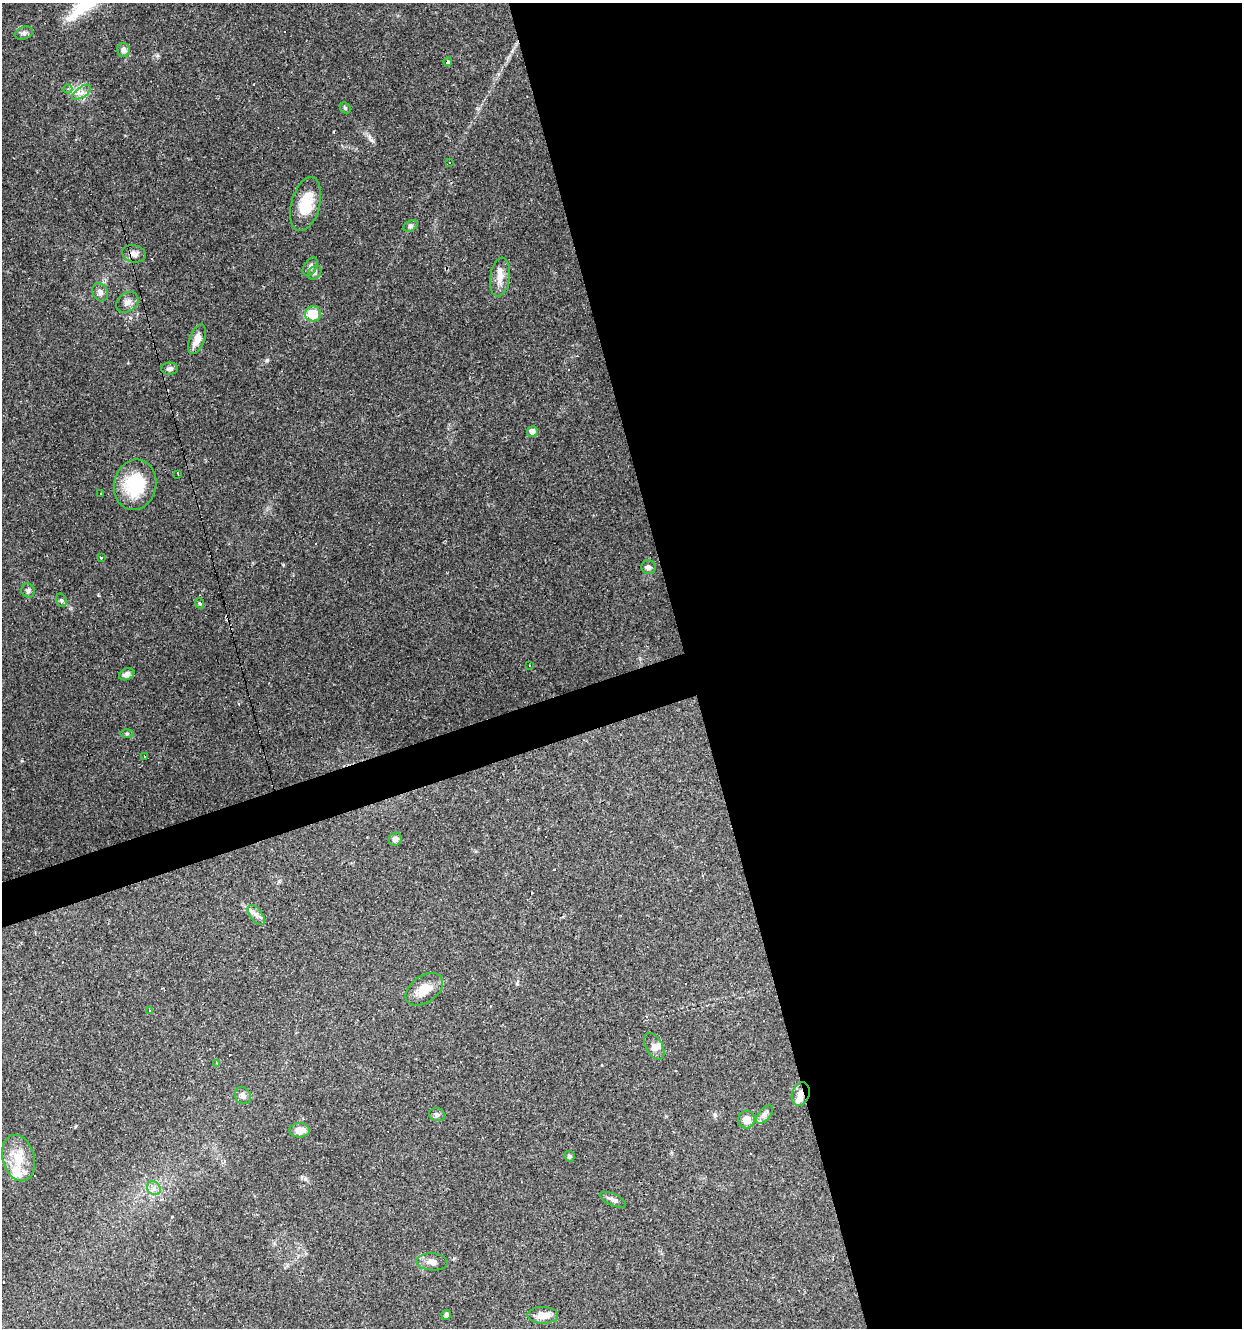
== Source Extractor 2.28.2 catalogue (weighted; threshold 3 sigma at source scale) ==
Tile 8 of 4 x 4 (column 4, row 2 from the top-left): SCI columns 3825-5064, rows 2653-3978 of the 5119 x 5304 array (HDU 1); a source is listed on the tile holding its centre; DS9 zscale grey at full resolution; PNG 1244 x 1330 px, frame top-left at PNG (2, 3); each listed source drawn as its Kron ellipse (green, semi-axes under 4 px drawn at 4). Shown black and unused: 47% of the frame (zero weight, under 3 of 4 exposures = <1% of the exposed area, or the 3 px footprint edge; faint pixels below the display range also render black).
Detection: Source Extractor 2.28.2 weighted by HDU 2 'WHT'; one run over the whole footprint, this tile lists its part. Background 0.101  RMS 0.0052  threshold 0.0234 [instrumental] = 3 sigma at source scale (4.5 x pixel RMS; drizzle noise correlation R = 1.50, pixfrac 1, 0.0396/0.0396 arcsec/px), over >= 5 px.
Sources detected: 73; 20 cosmic-ray / hot-pixel residue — neither listed nor drawn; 3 inside a brighter listed object's ellipse — not listed separately; the other 50 listed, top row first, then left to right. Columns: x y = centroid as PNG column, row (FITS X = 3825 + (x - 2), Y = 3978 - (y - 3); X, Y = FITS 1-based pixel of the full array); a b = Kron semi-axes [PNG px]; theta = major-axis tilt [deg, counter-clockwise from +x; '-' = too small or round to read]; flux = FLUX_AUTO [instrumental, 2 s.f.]
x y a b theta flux
24 33 9 6 19 1.6
124 50 7 6 - 1.9
448 62 4 3 - 1
68 89 4 4 - 0.96
82 92 10 5 36 2.5
345 108 6 5 - 0.79
450 162 3 2 - 0.46
306 204 28 14 75 14
410 226 7 5 27 1.1
134 254 12 8 -13 2.9
310 267 10 6 57 1.7
315 272 8 6 49 1.5
500 277 19 9 82 5.8
100 292 9 7 -63 2.6
127 302 12 9 36 3.1
313 314 8 7 - 13
197 339 15 7 70 4.9
170 369 8 6 1 1.7
532 431 5 5 - 3.2
178 474 2 2 - 0.31
135 485 25 21 78 27
101 493 3 2 - 0.78
102 557 3 3 - 1.1
649 567 7 7 - 1.9
28 591 7 6 - 1.3
61 600 7 5 -70 0.95
199 603 5 3 - 0.67
530 666 3 2 - 1.3
127 674 8 5 24 2.8
127 733 6 4 0 0.84
145 757 3 2 - 0.74
395 839 7 6 - 2.3
256 915 11 6 -53 2.4
424 989 21 13 36 9
150 1011 3 2 - 0.88
654 1046 14 8 -60 2.9
217 1064 4 2 - 0.49
801 1094 12 8 72 3.6
243 1096 9 7 -53 2.2
437 1115 8 6 -12 1.5
765 1115 11 6 49 2.1
746 1119 9 8 - 4.8
300 1130 10 7 0 4.6
570 1156 5 5 - 1.1
18 1158 23 16 -75 12
154 1188 7 6 - 2
613 1200 14 5 -25 2
432 1262 15 8 -3 3.9
446 1315 5 4 - 1.5
543 1315 15 8 -1 5.9
Overlapping masked pixels (flux is a lower limit): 1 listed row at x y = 801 1094
Unlisted compact peaks at least as high as the median listed source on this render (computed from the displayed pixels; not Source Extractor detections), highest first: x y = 267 360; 22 761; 369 137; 130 318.